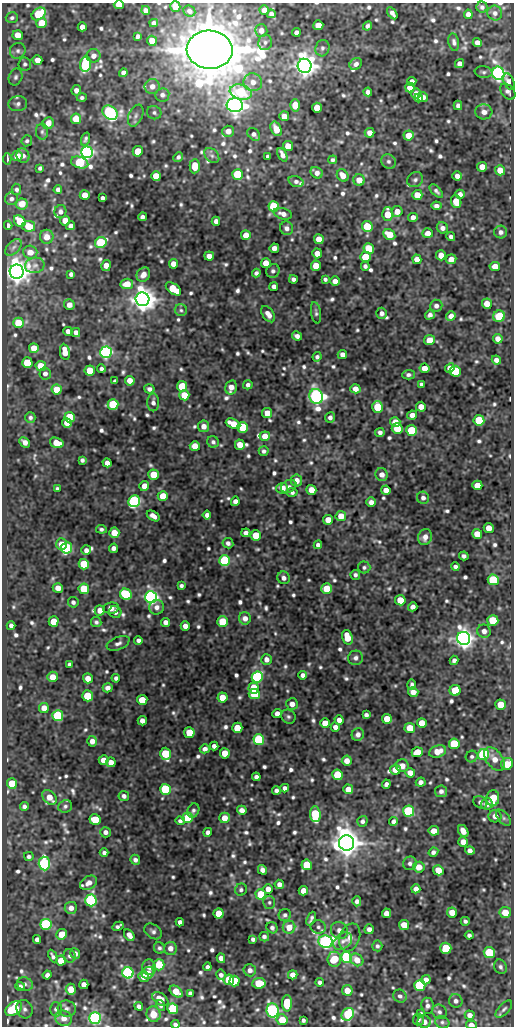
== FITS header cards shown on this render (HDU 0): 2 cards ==
NAXIS1  =                  512
NAXIS2  =                 1024

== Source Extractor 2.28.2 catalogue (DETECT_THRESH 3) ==
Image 512 x 1024 px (HDU 0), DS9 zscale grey, 1 PNG px = 1 image px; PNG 516 x 1028 px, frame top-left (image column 1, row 1024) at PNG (2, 3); each listed source drawn as its Kron ellipse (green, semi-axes under 4 px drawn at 4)
Background 145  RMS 0.75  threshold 2.24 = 3 sigma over >= 5 px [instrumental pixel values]
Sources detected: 799; of the 799, the 500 brightest by FLUX_AUTO listed and drawn (299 fainter detections omitted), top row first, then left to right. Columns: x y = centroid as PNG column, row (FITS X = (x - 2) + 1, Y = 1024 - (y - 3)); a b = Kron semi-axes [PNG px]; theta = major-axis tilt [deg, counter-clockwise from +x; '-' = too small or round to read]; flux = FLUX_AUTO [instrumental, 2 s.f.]
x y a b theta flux
119 5 5 4 - 520
175 6 5 5 - 820
482 7 5 5 - 140
146 10 4 4 - 220
264 10 5 5 - 470
189 11 6 5 - 180
392 13 7 4 -58 210
495 13 7 7 - 200
39 14 8 5 35 3000
271 14 4 4 - 180
468 14 4 4 - 280
12 18 6 5 - 130
42 23 5 5 - 1200
154 23 4 4 - 180
318 25 5 5 - 610
367 26 5 4 - 150
82 27 4 4 - 350
261 31 6 6 - 360
296 32 4 4 - 190
18 35 5 5 - 850
138 36 4 4 - 150
152 41 5 5 - 590
265 42 8 7 - 150
454 42 9 5 -80 160
477 43 5 4 - 300
322 48 8 7 - 150
210 50 23 19 -4 350000
18 51 8 7 - 180
93 56 7 6 - 300
37 60 5 5 - 420
25 64 6 6 - 140
85 64 8 5 84 4300
356 64 7 5 37 210
460 64 4 4 - 220
305 66 7 7 - 49000
483 72 9 5 -9 120
123 73 4 4 - 240
498 73 7 6 - 19000
16 77 9 6 68 160
253 82 9 9 - 420
412 82 4 4 - 350
509 82 9 5 -66 430
152 86 8 7 - 350
410 87 5 4 - 500
76 90 5 4 - 250
241 92 11 7 -16 3200
368 92 4 4 - 230
508 92 9 6 -48 190
416 94 5 5 - 490
162 95 7 6 - 190
423 97 5 5 - 210
82 98 5 4 - 120
419 98 4 4 - 210
18 104 9 7 5 200
235 105 8 7 - 36000
295 105 6 5 - 600
458 105 5 4 - 170
317 108 5 5 - 1000
484 112 8 7 - 350
110 113 8 6 -39 10000
154 113 7 6 - 130
136 116 11 7 66 230
284 116 5 5 - 500
76 119 5 5 - 1000
48 123 6 5 - 500
276 129 8 5 -65 550
228 131 6 5 - 390
42 132 8 6 89 140
370 133 5 4 - 350
254 134 7 5 -45 190
409 135 5 5 - 710
85 139 7 4 73 130
27 141 5 5 - 120
288 146 5 5 - 720
138 151 5 5 - 1400
87 152 6 5 - 17000
282 155 7 4 -62 290
17 156 6 5 - 600
23 156 7 6 - 220
212 156 9 6 -48 160
268 156 4 4 - 130
178 157 5 4 - 140
7 159 6 2 85 120
333 160 4 4 - 130
389 161 7 7 - 180
80 163 9 5 -17 4100
195 166 7 5 88 810
482 167 5 5 - 480
40 168 4 4 - 120
500 170 5 5 - 580
317 173 6 5 - 270
238 174 5 5 - 2500
343 175 6 5 - 480
156 176 5 5 - 1100
457 176 4 4 - 260
359 180 6 5 - 600
415 180 8 7 - 170
296 181 8 5 -20 160
16 189 5 4 - 130
58 189 4 4 - 180
436 191 8 4 -45 150
460 194 5 4 - 250
85 195 5 5 - 600
417 195 5 5 - 710
102 198 4 4 - 150
11 199 6 6 - 180
456 202 6 5 - 770
22 204 6 5 - 670
436 206 5 4 - 210
274 207 5 5 - 4300
397 211 5 5 - 460
60 212 6 6 - 210
283 214 9 5 -15 290
387 214 7 5 -90 1100
142 217 4 4 - 170
413 217 5 4 - 270
65 220 5 5 - 620
20 221 6 5 - 1500
216 221 4 4 - 230
8 225 4 4 - 150
29 226 6 5 - 1200
71 226 4 4 - 300
367 226 5 5 - 1700
287 228 7 6 - 230
442 228 6 5 - 230
501 232 6 6 - 190
428 233 5 4 - 330
246 235 5 5 - 670
389 235 6 5 - 890
47 237 7 7 - 540
451 237 4 4 - 160
319 239 5 5 - 670
101 242 6 5 - 4100
13 247 10 6 45 200
274 248 5 4 - 310
369 249 5 5 - 1700
30 252 7 6 - 550
317 253 5 5 - 500
441 255 5 5 - 580
209 256 5 4 - 380
365 257 5 5 - 1700
417 259 5 4 - 450
451 259 5 5 - 380
266 263 5 5 - 910
174 264 5 4 - 530
35 265 10 7 12 250
106 265 5 4 - 450
316 266 5 5 - 860
365 266 4 4 - 150
495 266 5 4 - 530
273 271 7 6 - 160
17 272 7 7 - 65000
256 273 4 4 - 150
71 274 4 4 - 190
143 275 7 6 - 390
293 279 4 4 - 170
325 279 4 4 - 120
335 281 5 4 - 350
127 284 6 5 - 690
274 287 4 4 - 200
173 289 9 5 -37 1800
142 299 7 6 - 68000
487 304 5 5 - 520
69 305 5 5 - 380
436 306 6 6 - 200
181 310 6 6 - 120
316 313 11 5 -81 140
382 313 5 5 - 200
268 314 9 5 -55 340
430 315 5 4 - 190
451 316 5 4 - 310
499 316 6 5 - 2200
18 323 5 5 - 1300
68 331 4 4 - 250
76 332 4 4 - 260
297 336 5 4 - 220
498 339 5 4 - 300
429 340 5 5 - 750
34 348 5 5 - 820
65 352 8 5 -80 700
106 352 6 5 - 14000
342 354 4 4 - 280
317 357 4 4 - 130
496 360 5 4 - 260
27 363 5 5 - 2000
41 366 5 5 - 970
425 368 5 4 - 490
450 368 5 4 - 500
101 369 4 4 - 150
90 371 5 5 - 1600
455 371 5 5 - 3700
45 374 6 5 - 200
408 375 6 4 1 140
115 381 4 3 - 130
130 381 5 4 - 550
421 384 4 4 - 140
248 385 5 4 - 160
182 386 5 5 - 1700
231 387 7 5 75 400
57 389 5 5 - 1100
149 389 5 4 - 180
355 389 5 4 - 410
184 395 5 5 - 1100
316 396 7 6 - 20000
153 402 9 6 89 230
113 404 5 5 - 2300
378 407 6 5 - 2400
421 407 5 5 - 440
267 413 5 5 - 630
412 415 5 4 - 270
30 417 5 5 - 140
70 417 5 5 - 3100
330 417 5 5 - 180
479 420 5 5 - 2500
395 422 5 5 - 680
67 423 5 4 - 570
233 424 8 5 -23 920
204 426 5 5 - 360
243 427 5 5 - 3200
397 428 5 5 - 1100
412 430 5 5 - 3300
380 432 5 4 - 180
265 436 5 4 - 630
25 442 6 4 -45 280
213 442 6 5 - 140
57 443 7 5 -18 840
240 445 5 5 - 610
195 446 5 5 - 690
264 451 5 5 - 130
82 460 4 4 - 130
107 463 4 4 - 310
154 475 5 5 - 1600
382 475 6 6 - 310
296 481 6 5 - 420
477 485 5 5 - 730
144 486 5 4 - 460
289 486 8 6 32 160
282 488 6 5 - 590
57 489 4 3 - 120
311 490 5 5 - 620
386 490 4 4 - 390
292 492 5 4 - 120
163 496 5 5 - 750
423 498 6 6 - 180
134 501 6 5 - 11000
235 501 4 4 - 210
371 502 5 4 - 240
207 515 4 4 - 230
153 516 7 4 -33 280
341 516 5 5 - 730
328 520 5 5 - 700
489 528 5 5 - 540
101 529 5 4 - 130
114 533 5 5 - 810
246 533 4 4 - 210
477 534 5 5 - 740
256 535 5 5 - 1100
425 537 8 6 69 360
228 543 5 5 - 190
62 544 6 5 - 600
318 545 4 4 - 180
66 548 6 5 - 6500
113 548 4 4 - 220
86 550 5 5 - 230
464 556 5 4 - 140
225 561 5 5 - 6400
84 564 5 5 - 2600
364 567 6 6 - 120
455 567 4 4 - 150
355 575 5 5 - 130
284 578 6 6 - 200
493 580 5 5 - 3200
181 586 4 3 - 120
58 588 5 4 - 440
84 589 5 5 - 2200
327 589 5 5 - 1500
126 594 6 5 - 4200
151 597 6 6 - 21000
400 600 5 5 - 1200
73 602 5 5 - 150
157 607 7 7 - 280
413 607 5 4 - 230
111 608 8 5 10 520
100 610 5 5 - 410
115 612 6 6 - 210
245 618 6 6 - 300
493 620 5 5 - 2100
54 621 5 5 - 1200
96 622 5 5 - 130
165 622 4 4 - 270
223 622 5 5 - 2300
11 626 4 4 - 170
185 626 5 4 - 310
484 631 7 6 - 260
347 637 7 5 -72 950
464 638 6 6 - 41000
138 640 4 4 - 170
118 643 12 6 22 220
356 658 7 7 - 200
266 659 5 5 - 260
454 660 4 4 - 160
70 664 4 4 - 160
303 675 4 4 - 220
52 677 5 5 - 540
257 677 6 5 - 7700
88 678 5 5 - 510
116 678 4 4 - 140
412 685 5 3 - 130
108 688 5 4 - 250
253 688 5 5 - 1300
455 690 5 5 - 1500
413 692 5 5 - 370
254 694 5 5 - 1700
87 696 5 5 - 2100
222 698 5 5 - 860
142 700 5 5 - 1200
292 704 6 6 - 380
500 705 5 5 - 1000
44 708 5 5 - 490
277 714 4 4 - 370
366 715 4 4 - 160
58 716 5 5 - 5400
288 717 7 6 - 140
387 719 5 5 - 840
339 720 4 4 - 260
142 721 4 4 - 270
325 723 5 5 - 890
422 723 5 5 - 810
335 727 4 4 - 260
237 728 5 5 - 1500
410 728 5 5 - 890
189 733 5 5 - 1300
358 734 6 6 - 230
259 740 5 5 - 5500
92 741 5 5 - 320
454 744 5 5 - 2400
214 746 4 4 - 210
205 749 5 4 - 230
438 751 9 6 19 640
417 752 5 5 - 1100
225 753 5 5 - 1000
166 754 6 5 - 2700
483 754 5 5 - 7000
472 757 6 5 - 120
494 759 13 8 -52 510
104 760 5 5 - 560
347 761 5 5 - 390
111 762 5 5 - 430
507 764 6 6 - 1100
402 766 6 6 - 390
395 769 5 5 - 600
410 773 5 4 - 430
337 775 5 5 - 2300
256 777 4 4 - 160
421 782 5 4 - 200
12 783 5 5 - 1600
386 784 5 4 - 180
285 788 4 4 - 220
165 789 5 5 - 3700
348 789 5 5 - 550
276 790 4 4 - 170
441 791 6 6 - 210
124 796 5 5 - 190
49 797 8 6 -47 610
493 798 8 6 87 1300
480 802 7 6 - 120
487 804 6 6 - 370
24 806 4 4 - 160
65 806 7 6 - 130
193 810 7 5 64 140
242 810 5 4 - 280
409 811 5 5 - 5600
315 814 8 5 -84 4000
495 816 6 6 - 330
188 818 5 5 - 3300
224 818 5 5 - 570
504 818 9 5 -49 140
95 820 5 5 - 1500
180 821 5 4 - 130
362 821 5 5 - 150
393 821 4 4 - 160
434 831 5 4 - 580
463 831 6 4 -58 410
105 832 5 5 - 210
208 832 4 4 - 220
463 842 5 5 - 390
346 843 8 7 - 92000
470 850 5 4 - 210
433 852 5 4 - 150
104 853 4 4 - 150
29 856 5 4 - 130
135 860 5 4 - 170
410 863 7 6 - 160
44 864 7 5 -86 8300
307 865 5 5 - 1900
419 867 5 5 - 600
262 870 5 4 - 280
438 870 5 5 - 860
89 883 9 6 32 340
279 884 5 4 - 240
268 889 5 4 - 400
416 889 4 4 - 260
241 890 6 5 - 120
303 891 5 4 - 480
261 894 5 5 - 1400
91 900 6 5 - 8900
357 901 5 4 - 180
269 902 6 6 - 120
71 908 6 6 - 320
452 912 5 5 - 530
219 913 5 5 - 1200
386 913 5 4 - 420
505 913 6 5 - 830
285 915 6 6 - 130
311 919 7 3 67 130
465 921 4 4 - 130
180 922 4 4 - 240
46 924 5 5 - 7900
404 925 5 5 - 720
118 926 6 3 27 140
289 927 6 6 - 710
318 927 7 6 - 150
272 928 6 5 - 140
369 929 5 4 - 200
339 930 9 8 - 300
153 931 10 7 -34 180
62 934 5 5 - 950
129 935 6 4 -58 300
469 935 4 4 - 140
264 937 5 4 - 140
350 937 14 10 70 450
37 939 4 4 - 210
253 939 4 4 - 130
343 941 10 7 39 280
326 942 7 6 - 18000
377 946 5 5 - 130
159 948 6 5 - 120
170 948 6 6 - 340
446 948 5 5 - 2000
489 952 5 5 - 2200
75 953 5 5 - 210
53 956 7 3 -62 130
70 956 7 6 - 170
347 957 6 5 - 6500
221 958 5 4 - 240
334 959 7 7 - 1300
357 960 7 5 -42 580
61 961 5 5 - 750
159 965 5 5 - 1400
149 967 8 7 - 240
207 967 4 4 - 150
500 967 7 6 - 160
250 970 6 6 - 260
128 973 5 5 - 9700
148 973 6 6 - 330
47 975 4 4 - 200
221 975 5 4 - 170
293 975 5 4 - 330
143 977 5 5 - 450
229 980 5 5 - 2400
426 980 5 4 - 290
235 981 5 5 - 1600
320 982 4 4 - 150
259 983 6 5 - 1500
25 984 8 6 -17 180
84 984 4 4 - 290
420 985 5 5 - 6900
20 986 5 4 - 150
71 989 5 5 - 590
347 990 5 5 - 610
176 992 7 5 -38 1000
190 993 4 4 - 140
400 996 7 6 - 170
160 999 9 5 -34 590
456 1001 7 6 - 180
287 1003 8 5 90 1700
139 1006 4 4 - 170
161 1006 6 4 -75 120
427 1006 8 6 -83 190
14 1009 9 6 35 3200
25 1009 9 8 - 190
56 1009 7 6 - 160
67 1009 9 8 - 220
173 1009 5 5 - 3400
504 1009 11 5 48 140
273 1010 7 6 - 12000
439 1012 8 7 - 160
153 1014 8 7 - 670
348 1014 7 5 47 3900
421 1014 4 4 - 140
470 1015 5 4 - 280
64 1018 8 7 - 420
95 1018 6 6 - 11000
418 1019 6 5 - 130
282 1020 5 5 - 1000
303 1020 4 4 - 130
424 1022 7 6 - 430
442 1022 7 6 - 120
175 1024 4 3 - 130
471 1025 5 4 - 270
At the frame edge (FLAGS 8, measured only in part): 6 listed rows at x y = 119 5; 175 6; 210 50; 95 1018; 175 1024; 471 1025
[299 fainter detections neither listed nor drawn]

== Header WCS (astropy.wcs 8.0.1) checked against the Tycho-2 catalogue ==
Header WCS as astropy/WCSLIB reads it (CRVAL/CRPIX/CD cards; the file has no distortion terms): RA---SIN/DEC--SIN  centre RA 18:19:00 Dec -16:47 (274.75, -16.79 deg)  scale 1 arcsec/px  FOV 8.5' x 17.1'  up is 0 deg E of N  parity normal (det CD < 0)
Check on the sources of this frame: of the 60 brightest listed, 17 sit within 1.6 arcsec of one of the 31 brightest Tycho-2 stars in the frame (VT <= 12.71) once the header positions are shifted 0.17 arcsec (0.16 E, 0.05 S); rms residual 0.52 arcsec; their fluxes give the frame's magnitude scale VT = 22.00 - 2.5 log10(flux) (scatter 0.44 mag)
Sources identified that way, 17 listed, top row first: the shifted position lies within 1.6 arcsec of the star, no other Tycho-2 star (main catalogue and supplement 1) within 3.2 arcsec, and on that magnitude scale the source's flux lands within +1.5 / -3 mag of the star's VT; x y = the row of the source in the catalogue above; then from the Tycho-2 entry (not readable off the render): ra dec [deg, ICRS J2000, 3 dp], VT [Tycho-2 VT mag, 2 dp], TYC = Tycho-2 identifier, HIP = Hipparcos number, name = IAU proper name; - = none
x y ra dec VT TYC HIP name
210 50 274.765 -16.657 8.31 6265-2582-1 - -
305 66 274.737 -16.661 9.48 6265-2577-1 - -
235 105 274.758 -16.672 10.99 6265-2520-2 - -
87 152 274.801 -16.685 12.24 6265-2635-1 - -
17 272 274.821 -16.718 11.18 6265-1787-1 - -
142 299 274.784 -16.726 11.25 6265-2179-1 - -
106 352 274.795 -16.741 10.68 6265-2637-1 - -
66 548 274.807 -16.795 11.87 6265-2353-1 - -
225 561 274.761 -16.799 12.44 6265-56-1 - -
151 597 274.782 -16.809 11.20 6265-20-1 - -
257 677 274.751 -16.831 12.47 6265-78-1 - -
346 843 274.725 -16.877 11.03 6269-275-1 - -
44 864 274.813 -16.883 12.43 6269-493-1 - -
91 900 274.800 -16.893 11.69 6269-1108-1 - -
46 924 274.813 -16.900 11.60 6269-941-1 - -
347 957 274.725 -16.909 12.45 6269-1741-1 - -
273 1010 274.747 -16.923 11.52 6269-427-1 - -